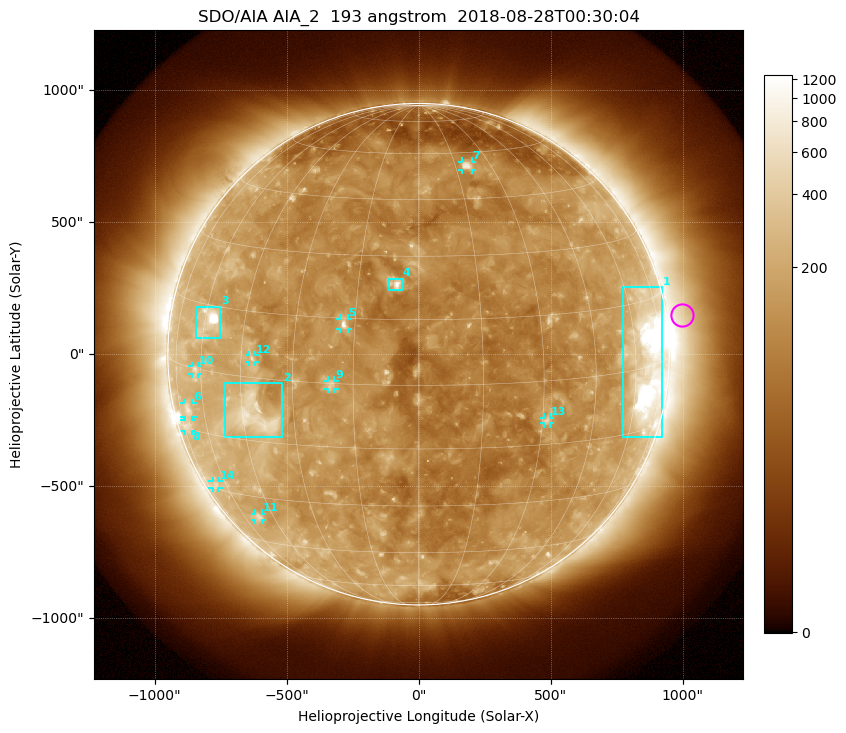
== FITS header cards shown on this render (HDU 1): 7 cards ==
TELESCOP= 'SDO/AIA'
INSTRUME= 'AIA_2'
WAVELNTH=                  193
WAVEUNIT= 'angstrom'
DATE-OBS= '2018-08-28T00:30:04.84'
CTYPE1  = 'HPLN-TAN'
CTYPE2  = 'HPLT-TAN'

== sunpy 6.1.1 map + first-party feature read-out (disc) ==
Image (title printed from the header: SDO/AIA AIA_2  193 angstrom  2018-08-28T00:30:04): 1024 x 1024 px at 2.4 arcsec/px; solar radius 950 arcsec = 396 px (full disc in frame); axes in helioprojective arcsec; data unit not stated in the header (colour bar unlabelled)
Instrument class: DISC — disc imager (sunpy class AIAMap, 193 A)
Bright regions (active regions / flare kernels): reference = the median radial profile (limb darkening/brightening removed); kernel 9 px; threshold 5 sigma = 204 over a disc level ~115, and >= 1.15x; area >= 12 px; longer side >= 9 px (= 22 arcsec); searched inside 0.97 R_sun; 14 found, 14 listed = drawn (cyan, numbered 1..; 10 of them under ~33 arcsec drawn as corner ticks so the feature stays visible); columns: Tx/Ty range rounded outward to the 5 arcsec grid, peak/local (2 s.f.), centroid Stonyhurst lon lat
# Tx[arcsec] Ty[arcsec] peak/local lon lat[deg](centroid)
1 775..925 -315..255 14 +65 +1
2 -735..-515 -315..-110 5.7 -42 -9
3 -845..-750 60..180 16 -58 +12
4 -115..-60 245..285 9.2 -5 +23
5 -300..-265 95..135 7.6 -18 +14
6 -890..-855 -240..-185 3.1 -69 -10
7 165..205 695..730 5.4 +20 +55
8 -885..-860 -290..-250 2.7 -71 -14
9 -345..-320 -135..-100 3.9 -20 +0
10 -860..-835 -75..-45 2.9 -63 +0
11 -620..-590 -630..-605 2.9 -52 -36
12 -640..-620 -30..-5 3.6 -42 +4
13 475..500 -265..-240 3.9 +31 -9
14 -780..-755 -510..-480 2.3 -67 -29
Off-limb structures (1.02-1.3 R_sun): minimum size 162 px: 4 found; the strongest spans PA ~255..305 deg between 1.02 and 1.3 R_sun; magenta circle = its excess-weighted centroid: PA ~280 deg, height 1.06 R_sun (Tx ~995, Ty ~150 arcsec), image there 1.8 x the reference